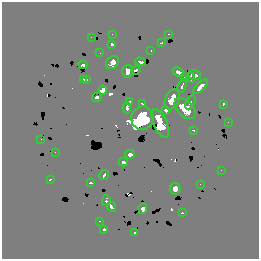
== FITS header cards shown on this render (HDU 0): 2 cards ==
NAXIS1  =                  257  /
NAXIS2  =                  257  /

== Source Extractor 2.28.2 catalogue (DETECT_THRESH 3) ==
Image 257 x 257 px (HDU 0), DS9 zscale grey, 1 PNG px = 1 image px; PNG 261 x 261 px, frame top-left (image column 1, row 257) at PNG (2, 2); each listed source drawn as its Kron ellipse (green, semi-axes under 4 px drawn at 4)
Background 0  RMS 1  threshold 3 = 3 sigma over >= 5 px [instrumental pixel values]
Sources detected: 51; all 51 listed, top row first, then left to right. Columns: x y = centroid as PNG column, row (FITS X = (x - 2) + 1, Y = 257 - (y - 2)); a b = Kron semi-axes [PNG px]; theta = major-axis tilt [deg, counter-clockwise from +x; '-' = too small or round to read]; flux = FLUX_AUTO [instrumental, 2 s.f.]
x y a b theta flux
112 34 2 2 - 60
169 34 3 2 - 120
91 37 2 2 - 44
161 43 4 3 - 300
112 44 4 3 - 160
151 51 2 2 - 40
100 53 2 2 - 98
112 62 7 5 45 960
140 62 6 3 -17 350
83 65 4 3 - 190
136 70 5 3 - 440
128 71 6 5 - 840
178 72 6 4 -26 820
195 75 6 4 -16 890
191 77 6 3 -75 590
184 78 3 2 - 120
86 79 3 3 - 420
84 80 4 3 - 310
182 86 7 3 70 760
200 87 9 4 46 1500
103 90 4 4 - 130
97 97 4 3 - 250
172 99 10 7 65 1600
129 101 3 3 - 230
190 102 7 3 62 160
142 104 3 2 - 110
223 104 3 2 - 76
127 108 6 4 -88 1200
185 109 13 7 -43 2200
166 110 4 3 - 230
142 118 12 11 - 2000
228 122 2 2 - 45
160 123 15 6 -65 970
193 130 4 3 - 310
41 139 3 2 - 88
55 152 2 2 - 32
130 154 5 4 - 430
123 162 4 4 - 230
221 170 2 2 - 61
104 175 5 3 - 770
50 179 4 3 - 330
90 183 3 3 - 110
200 184 2 2 - 38
175 189 6 5 - 570
106 200 5 3 - 280
111 207 5 3 - 490
143 209 5 4 - 370
182 213 3 3 - 92
100 221 3 2 - 190
104 229 4 3 - 400
134 233 3 3 - 110